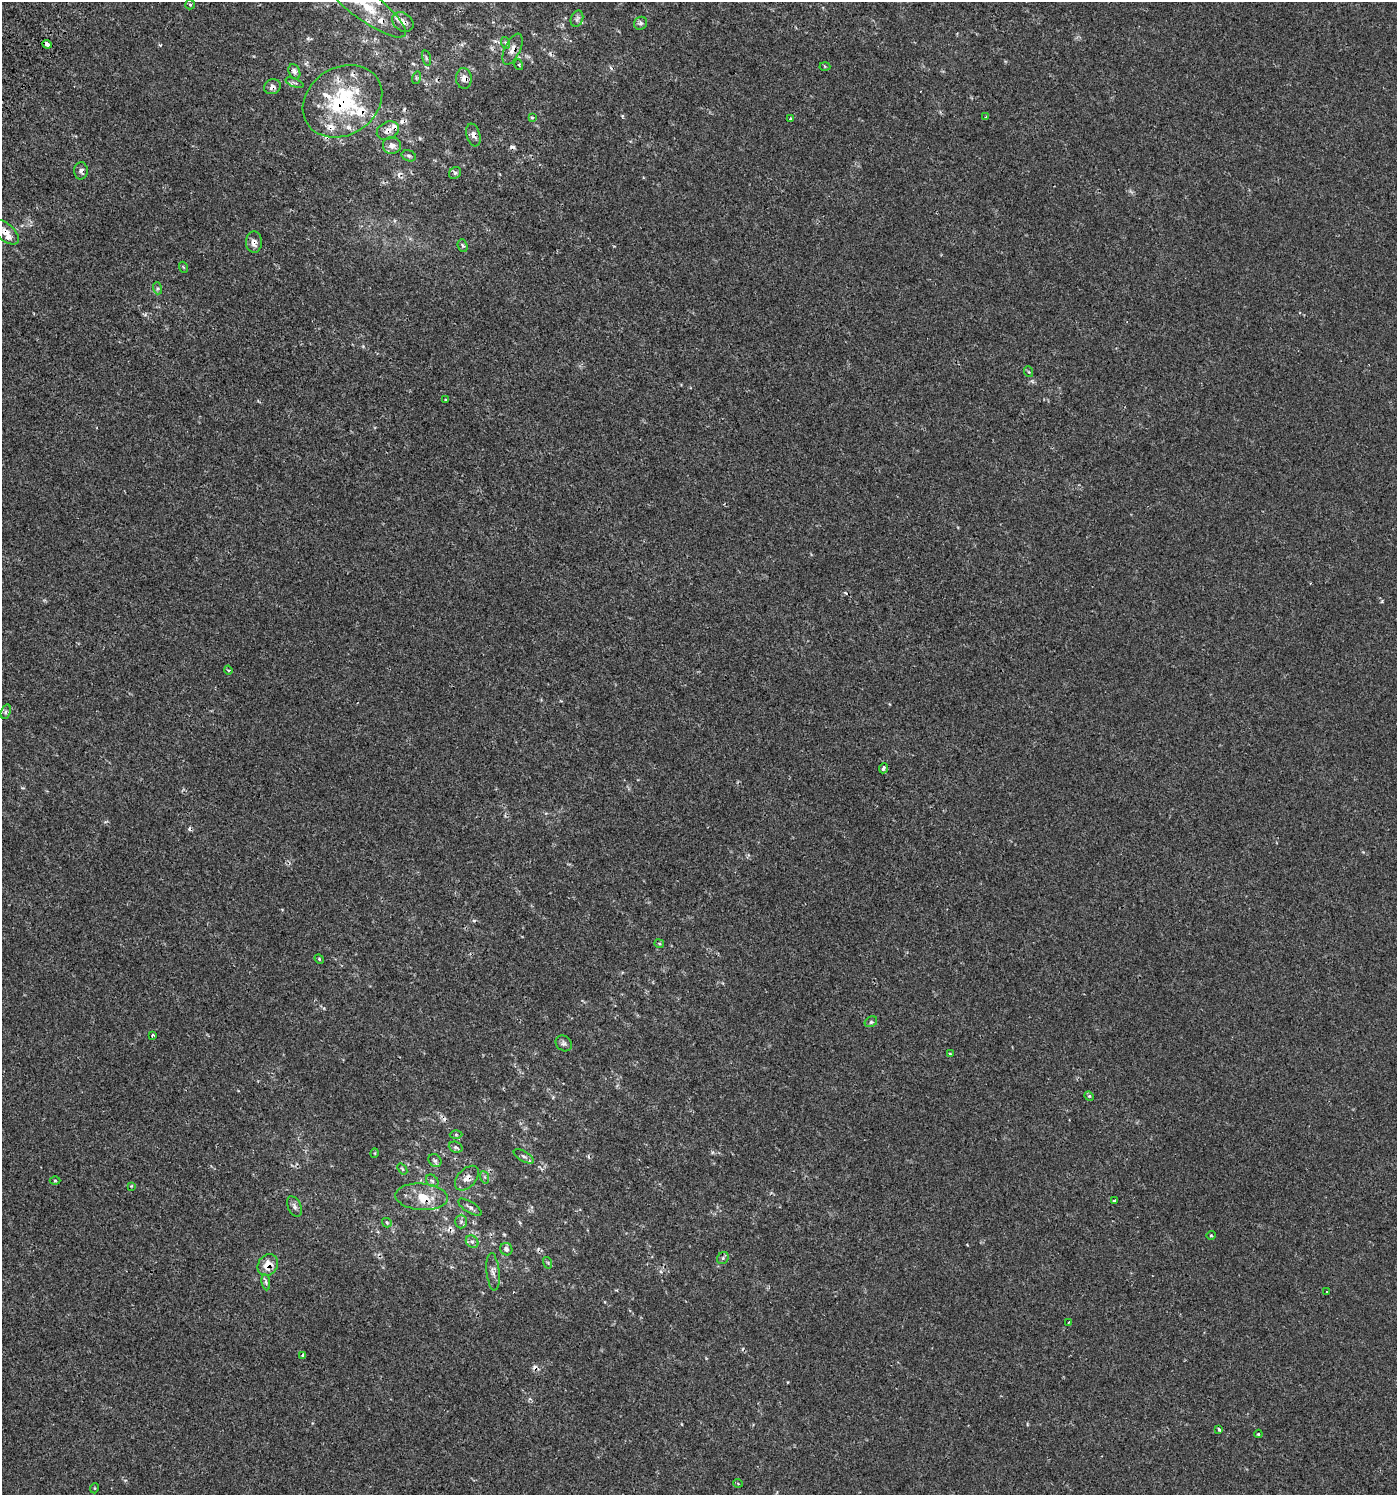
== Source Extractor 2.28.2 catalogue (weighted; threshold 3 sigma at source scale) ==
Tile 11 of 4 x 4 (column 3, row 3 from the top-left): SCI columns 3025-4419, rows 1547-3039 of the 6121 x 6097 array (HDU 1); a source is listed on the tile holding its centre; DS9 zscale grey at full resolution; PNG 1399 x 1497 px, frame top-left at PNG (2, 2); each listed source drawn as its Kron ellipse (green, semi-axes under 4 px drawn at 4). Shown black and unused: <1% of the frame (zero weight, under 2 of 3 exposures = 3% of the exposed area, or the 3 px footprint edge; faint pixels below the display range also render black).
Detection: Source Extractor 2.28.2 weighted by HDU 2 'WHT'; one run over the whole footprint, this tile lists its part. Background 2.31e-04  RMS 0.0026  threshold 0.0115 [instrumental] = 3 sigma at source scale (4.5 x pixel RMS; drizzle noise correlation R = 1.50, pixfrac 1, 0.0396/0.0396 arcsec/px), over >= 5 px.
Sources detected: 99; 14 cosmic-ray / hot-pixel residue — neither listed nor drawn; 10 inside a brighter listed object's ellipse — not listed separately; the other 75 listed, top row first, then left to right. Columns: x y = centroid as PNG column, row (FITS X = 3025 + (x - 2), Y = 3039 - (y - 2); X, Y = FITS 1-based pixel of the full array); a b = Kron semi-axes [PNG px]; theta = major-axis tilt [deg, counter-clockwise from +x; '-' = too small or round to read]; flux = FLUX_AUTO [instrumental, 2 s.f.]
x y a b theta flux
190 5 5 4 - 0.3
365 5 50 14 -37 9.7
577 19 8 6 69 0.68
403 22 11 9 -37 1.7
641 23 7 6 - 0.63
506 43 6 3 -70 0.34
47 44 5 3 - 5.4
512 49 17 7 65 1.7
426 58 8 3 -77 0.35
519 65 5 3 - 0.26
825 66 5 3 - 0.25
294 72 8 5 -68 0.86
416 78 6 4 73 0.35
464 78 10 8 -87 1.4
294 83 9 3 -21 0.46
272 87 8 7 - 1.1
342 101 42 33 32 25
532 117 3 3 - 0.34
986 117 3 3 - 0.16
790 119 3 3 - 1.9
388 131 12 8 27 1.4
473 135 12 6 -72 1.1
392 145 9 8 - 1.3
409 156 7 5 -18 0.46
81 171 8 7 - 0.84
455 173 6 5 - 0.49
5 232 16 8 -41 2.4
254 242 10 8 88 1.4
463 246 6 4 -69 0.45
183 267 5 3 - 0.23
157 288 6 4 -72 0.41
1029 372 5 3 - 0.24
446 400 3 2 - 0.26
228 670 4 3 - 0.31
6 712 7 4 71 0.56
883 768 5 4 - 0.73
659 944 5 3 - 0.26
319 959 5 4 - 0.29
871 1022 7 5 29 0.5
152 1035 3 3 - 0.42
564 1043 9 7 -44 0.69
950 1054 4 3 - 0.29
1089 1096 5 4 - 0.28
456 1135 6 4 -1 0.36
456 1147 7 5 -21 0.53
375 1153 5 3 - 0.19
524 1156 11 5 -29 0.65
435 1160 7 6 - 0.61
402 1169 6 3 -52 0.27
484 1177 6 4 -70 0.44
467 1178 14 9 47 1.6
55 1180 5 3 - 0.26
432 1181 7 5 -45 0.51
131 1186 4 4 - 0.21
422 1197 26 13 -4 5
1114 1200 4 2 - 0.21
294 1206 11 6 -64 0.82
470 1207 13 5 -31 0.82
461 1221 7 6 - 0.6
387 1223 5 4 - 0.31
1211 1235 4 4 - 0.27
472 1242 7 5 -43 0.63
506 1249 6 6 - 0.87
723 1258 6 5 - 0.46
548 1263 6 3 -72 0.3
268 1265 12 9 57 3.1
493 1272 19 6 -84 1.3
266 1282 8 4 -81 0.46
1326 1292 3 2 - 0.46
1069 1322 3 2 - 0.21
303 1355 4 3 - 0.81
1219 1429 3 3 - 0.65
1258 1434 4 3 - 0.32
738 1483 5 3 - 0.19
95 1488 5 3 - 0.19
Overlapping masked pixels (flux is a lower limit): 13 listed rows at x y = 403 22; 47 44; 512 49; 464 78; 272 87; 342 101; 388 131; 473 135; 5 232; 254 242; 467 1178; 422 1197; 268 1265
Isophote crosses this tile's border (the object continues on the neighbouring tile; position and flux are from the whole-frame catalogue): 2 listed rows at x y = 365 5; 5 232
Unlisted compact peaks at least as high as the median listed source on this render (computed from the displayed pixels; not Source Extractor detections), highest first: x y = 1382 601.